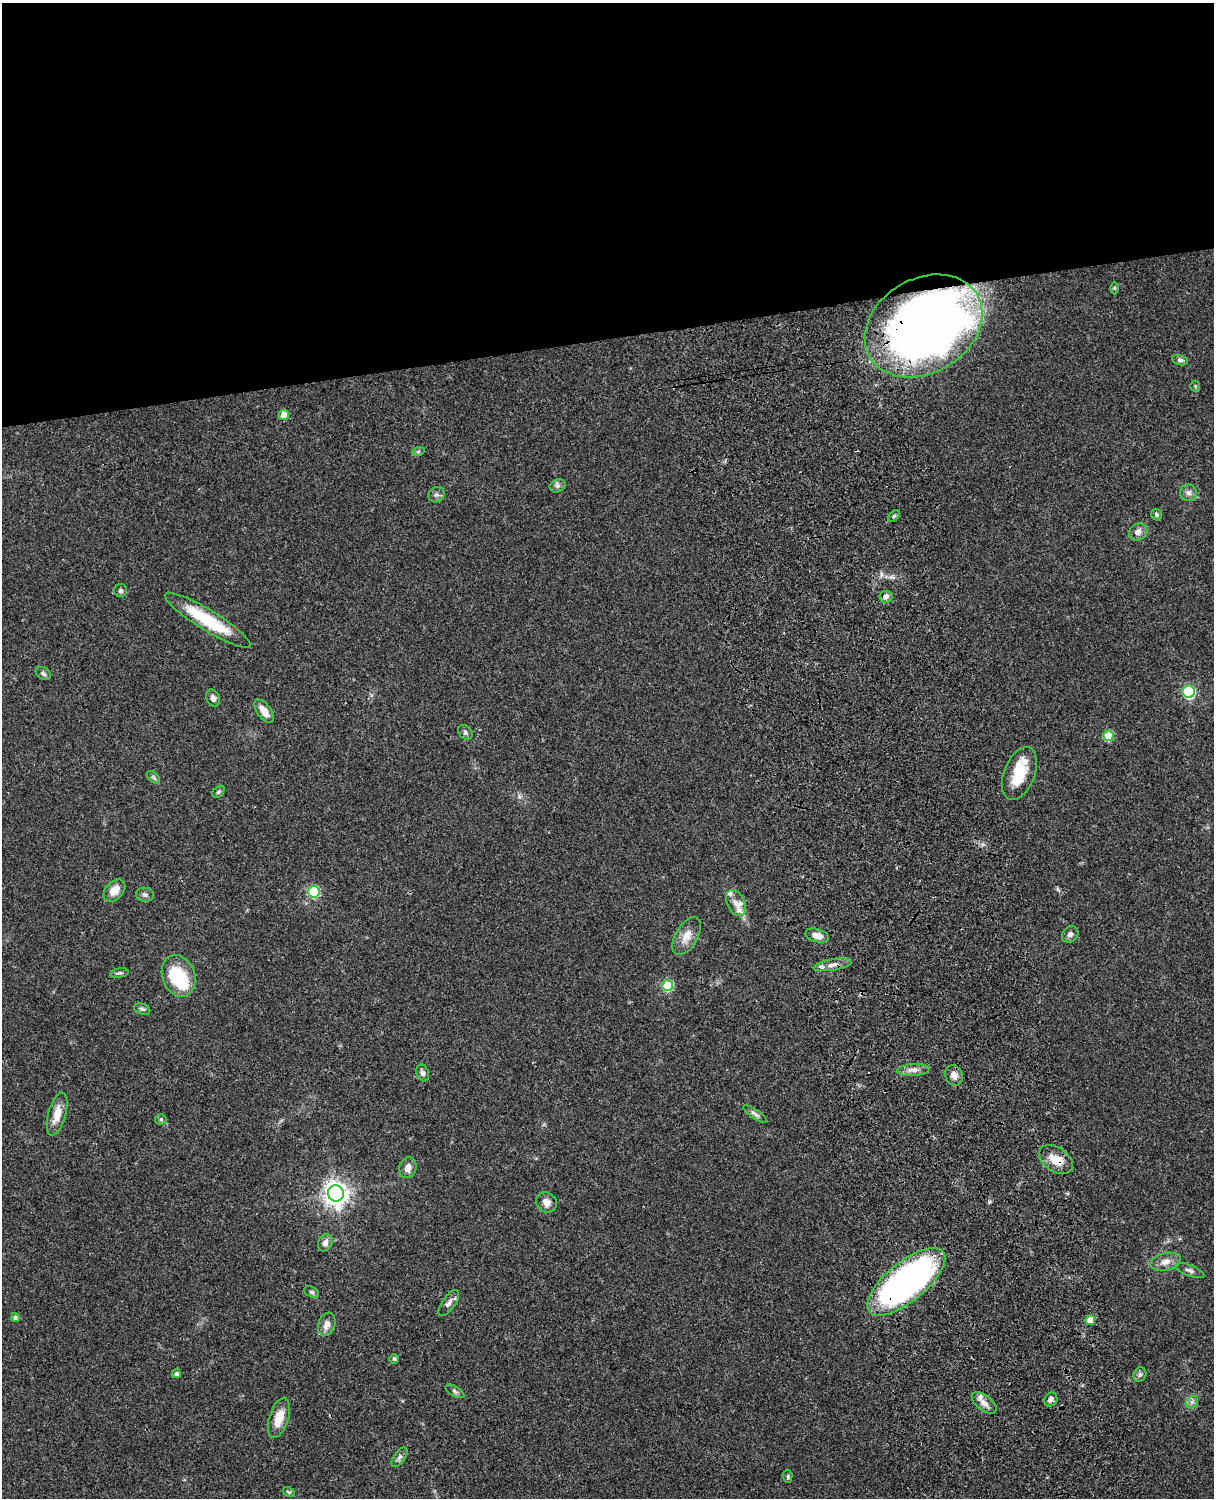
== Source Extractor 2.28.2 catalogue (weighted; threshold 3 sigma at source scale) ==
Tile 2 of 4 x 3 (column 2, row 1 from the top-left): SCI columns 1333-2544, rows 3268-4763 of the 5087 x 4926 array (HDU 1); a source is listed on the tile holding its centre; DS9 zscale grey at full resolution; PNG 1216 x 1500 px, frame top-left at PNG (2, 3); each listed source drawn as its Kron ellipse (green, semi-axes under 4 px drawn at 4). Shown black and unused: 23% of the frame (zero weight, under 3 of 4 exposures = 6% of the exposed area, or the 3 px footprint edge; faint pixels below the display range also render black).
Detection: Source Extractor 2.28.2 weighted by HDU 2 'WHT'; one run over the whole footprint, this tile lists its part. Background 0.0773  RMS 0.0058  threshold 0.0261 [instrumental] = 3 sigma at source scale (4.5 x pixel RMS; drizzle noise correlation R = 1.50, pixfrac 1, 0.05/0.05 arcsec/px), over >= 5 px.
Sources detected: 71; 1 inside a brighter object's white glare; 1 cosmic-ray / hot-pixel residue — neither listed nor drawn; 3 inside a brighter listed object's ellipse — not listed separately; the other 66 listed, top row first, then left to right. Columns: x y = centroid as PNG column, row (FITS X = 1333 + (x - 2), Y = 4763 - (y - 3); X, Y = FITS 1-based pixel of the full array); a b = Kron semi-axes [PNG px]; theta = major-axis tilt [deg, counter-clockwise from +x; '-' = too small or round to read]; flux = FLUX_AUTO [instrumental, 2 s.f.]
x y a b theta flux
1114 288 6 4 90 0.7
924 326 62 47 30 570
1180 360 8 5 -14 1.4
1195 386 5 5 - 0.82
284 415 5 5 - 7
418 452 6 4 19 0.87
558 486 8 6 21 1.6
1189 493 8 8 - 2.5
436 495 8 7 - 1.9
1157 515 6 5 - 1
894 516 7 4 46 0.99
1138 532 9 8 - 3.2
121 591 7 6 - 1.5
886 597 6 6 - 3.1
208 620 50 10 -32 30
43 674 8 6 -33 1.4
1189 692 6 6 - 65
213 698 9 6 -68 2.3
264 711 13 7 -53 5
465 732 8 6 -47 1.4
1108 736 5 5 - 21
1019 773 28 15 68 17
154 777 8 4 -45 1.2
218 792 7 5 41 1
114 890 13 8 48 6.3
314 892 6 5 - 42
145 895 9 7 -9 1.8
736 903 14 8 -63 5
1070 934 9 7 43 2
687 936 21 11 60 6.6
817 936 12 6 -17 5.3
832 965 19 5 9 3.8
119 973 9 4 9 1.1
179 976 21 16 -69 33
667 986 5 5 - 30
142 1009 8 5 -20 1.3
913 1070 16 6 4 3.4
423 1073 9 6 -73 1.9
954 1075 11 8 -69 3.6
57 1114 22 9 75 8
755 1114 14 4 -34 1.7
161 1119 5 5 - 0.92
1056 1160 19 12 -33 8.7
408 1168 10 8 74 3.6
336 1193 8 8 - 480
546 1202 10 9 - 3.8
325 1243 9 7 65 3
1166 1262 15 8 13 4.7
1190 1271 15 5 -21 2
906 1282 47 20 39 230
312 1292 8 5 -26 1.2
449 1303 15 6 54 2.5
15 1318 4 4 - 1.4
1090 1320 5 4 - 10
327 1324 12 8 69 3.9
394 1359 5 5 - 0.8
176 1374 4 4 - 1.8
1140 1374 8 6 60 1.6
455 1391 10 5 -30 1.3
1051 1400 7 6 - 2.5
1192 1402 7 5 44 1.6
984 1403 14 7 -39 3.9
279 1418 21 9 73 9.1
400 1457 11 5 56 1.8
788 1476 6 4 -85 0.81
289 1492 6 4 -32 0.76
Overlapping masked pixels (flux is a lower limit): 5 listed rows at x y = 924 326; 832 965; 1056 1160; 906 1282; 1051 1400